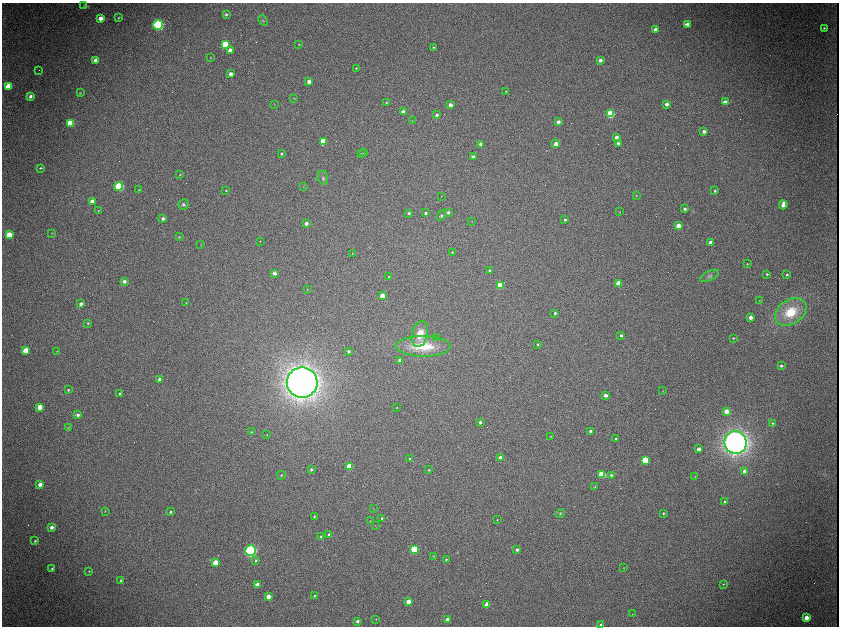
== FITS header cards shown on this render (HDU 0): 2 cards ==
NAXIS1  =                 1674 /fastest changing axis
NAXIS2  =                 1248 /next to fastest changing axis

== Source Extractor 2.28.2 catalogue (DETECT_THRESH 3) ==
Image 1674 x 1248 px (HDU 0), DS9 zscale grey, zoomed out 1/2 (1 PNG px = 2 x 2 image px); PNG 841 x 628 px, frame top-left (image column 2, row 1247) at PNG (2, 3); each listed source drawn as its Kron ellipse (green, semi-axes under 4 px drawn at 4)
Background 9630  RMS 79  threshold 238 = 3 sigma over >= 5 px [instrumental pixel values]
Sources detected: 212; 32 cannot appear on this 1/2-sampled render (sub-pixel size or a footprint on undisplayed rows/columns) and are neither listed nor drawn; the other 180 listed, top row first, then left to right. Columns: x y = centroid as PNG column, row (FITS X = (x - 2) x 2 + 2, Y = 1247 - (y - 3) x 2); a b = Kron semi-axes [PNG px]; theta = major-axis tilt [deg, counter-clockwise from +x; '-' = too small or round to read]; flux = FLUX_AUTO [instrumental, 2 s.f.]
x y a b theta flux
84 5 3 2 - 7.7e+03
226 14 3 3 - 2.4e+04
101 18 4 3 - 1.4e+05
118 18 3 2 - 1.3e+04
263 20 5 4 - 2.2e+04
687 24 4 3 - 7.0e+04
158 25 5 5 - 3.2e+06
824 28 3 3 - 1.7e+04
655 30 3 3 - 7.9e+04
225 44 4 3 - 1.0e+06
299 44 3 2 - 8.6e+03
433 47 3 2 - 1.5e+04
230 50 3 3 - 1.6e+05
210 58 3 2 - 8.7e+03
96 60 4 3 - 2.2e+05
600 60 3 3 - 7.4e+04
356 68 3 3 - 1.2e+04
39 70 2 1 - 2.8e+04
231 74 3 3 - 9.0e+04
309 82 3 3 - 1.2e+05
8 86 4 3 - 3.9e+05
506 91 2 2 - 8.2e+03
80 93 4 3 - 1.1e+04
30 96 3 3 - 4.2e+04
294 98 3 2 - 6.6e+03
725 102 3 3 - 1.2e+05
386 103 3 3 - 1.3e+04
274 104 2 2 - 6.5e+03
667 104 3 3 - 7.0e+04
450 105 3 3 - 1.2e+05
403 112 3 3 - 1.5e+05
610 114 4 4 - 1.5e+06
437 115 3 3 - 4.1e+04
412 120 3 2 - 5.8e+03
558 122 3 3 - 9.4e+04
71 123 4 3 - 7.2e+05
704 131 3 3 - 8.9e+04
616 137 3 3 - 8.0e+04
323 141 3 3 - 5.8e+05
481 144 3 3 - 8.9e+04
556 144 3 3 - 1.6e+05
618 144 3 3 - 6.9e+04
364 152 3 1 - 3.4e+04
282 153 3 3 - 2.4e+04
361 153 2 1 - 4.8e+03
473 157 3 3 - 1.1e+05
40 168 3 2 - 1.4e+04
180 175 3 2 - 1.0e+04
323 178 7 5 -76 3.9e+04
119 186 4 4 - 1.9e+06
303 187 3 2 - 5.4e+03
139 190 3 2 - 8.9e+03
226 190 3 2 - 1.2e+04
715 191 3 3 - 2.3e+04
441 196 3 2 - 4.7e+03
636 196 3 2 - 8.8e+03
92 201 3 3 - 1.7e+05
183 204 5 5 - 3.5e+04
783 205 5 3 - 1.1e+05
685 209 3 3 - 3.7e+04
98 210 3 2 - 6.9e+03
448 212 3 3 - 3.8e+04
620 212 2 2 - 6.8e+03
409 213 3 3 - 4.1e+04
425 213 2 2 - 3.1e+04
441 216 5 4 - 2.4e+04
163 218 3 3 - 6.4e+04
565 220 3 2 - 3.1e+04
472 222 3 2 - 4.9e+03
306 223 3 3 - 9.9e+04
678 226 3 3 - 2.3e+05
52 233 2 2 - 5.5e+03
9 235 4 3 - 5.3e+05
179 237 3 2 - 1.1e+04
260 241 3 2 - 7.2e+03
711 243 3 3 - 1.5e+05
201 245 2 2 - 6.0e+03
452 252 2 2 - 1.2e+04
352 253 2 2 - 5.4e+03
747 264 3 3 - 1.0e+04
489 270 2 2 - 2.0e+04
274 273 3 3 - 9.1e+04
767 274 3 3 - 2.1e+04
787 275 2 2 - 2.2e+04
709 276 10 4 28 4.2e+04
389 277 3 2 - 1.5e+04
124 281 3 3 - 7.8e+04
619 284 3 3 - 4.9e+05
500 285 3 3 - 8.5e+05
307 289 2 1 - 5.8e+03
382 296 3 3 - 3.5e+05
759 300 2 2 - 4.8e+03
186 303 3 2 - 6.2e+03
81 304 3 3 - 6.1e+04
791 312 17 12 34 5.7e+05
555 313 3 3 - 2.9e+04
750 317 3 3 - 1.0e+05
88 323 3 3 - 1.6e+04
420 334 13 8 77 2.7e+05
621 335 3 2 - 2.9e+04
436 337 4 2 - 1.0e+04
733 338 3 2 - 1.4e+04
538 344 3 3 - 1.6e+04
423 346 27 10 -1 7.0e+05
26 350 4 3 - 4.8e+05
57 351 3 2 - 6.9e+03
348 351 3 3 - 4.5e+04
400 360 3 3 - 7.3e+04
781 366 3 3 - 3.3e+04
160 380 3 3 - 1.6e+05
302 382 15 15 - 2.1e+07
68 390 3 3 - 1.7e+04
663 391 3 2 - 5.2e+03
120 393 3 2 - 1.9e+04
605 395 3 3 - 9.5e+04
40 407 3 3 - 2.5e+05
397 408 2 2 - 7.5e+03
726 411 3 3 - 1.7e+05
78 415 3 3 - 5.4e+04
480 422 3 3 - 3.8e+04
772 423 3 3 - 1.4e+04
69 428 3 2 - 8.1e+03
591 431 3 3 - 8.2e+04
251 432 3 3 - 1.1e+04
267 435 3 2 - 8.2e+03
551 436 3 2 - 9.9e+03
616 438 3 2 - 2.3e+04
736 443 11 11 - 1.4e+07
699 449 3 3 - 1.1e+05
500 458 3 3 - 7.1e+04
410 459 3 3 - 2.8e+04
645 460 3 3 - 1.1e+06
349 466 3 3 - 7.5e+05
311 469 3 2 - 3.8e+04
429 470 2 2 - 1.2e+04
745 471 3 3 - 1.3e+05
602 474 3 3 - 9.4e+05
281 475 4 3 - 1.3e+04
611 475 3 3 - 3.3e+04
695 476 2 2 - 4.4e+03
40 484 3 3 - 8.8e+04
595 487 3 3 - 9.5e+03
725 502 3 3 - 1.8e+04
373 508 2 2 - 5.8e+03
105 511 3 2 - 8.0e+03
170 512 3 2 - 2.3e+04
663 513 3 3 - 1.9e+04
560 514 5 4 - 2.2e+04
314 516 3 2 - 1.3e+04
382 518 3 3 - 2.7e+04
497 520 3 2 - 8.8e+03
370 521 3 2 - 6.3e+03
375 525 3 2 - 6.2e+03
51 527 4 3 - 7.8e+04
329 534 3 3 - 3.3e+04
321 536 3 3 - 2.6e+04
35 541 3 2 - 1.6e+04
517 549 3 3 - 5.3e+04
414 550 4 3 - 1.2e+06
251 551 5 5 - 3.6e+06
434 556 3 3 - 8.2e+03
446 560 3 2 - 1.6e+04
256 561 4 3 - 2.6e+04
215 562 3 3 - 3.6e+05
624 568 3 2 - 8.0e+03
52 569 3 3 - 1.6e+04
89 571 3 3 - 1.1e+04
121 580 3 3 - 2.5e+04
723 584 3 2 - 1.2e+04
257 585 4 3 - 2.2e+05
268 596 3 3 - 1.5e+05
314 596 3 2 - 1.5e+04
408 601 3 3 - 2.4e+05
487 604 3 3 - 2.6e+05
632 614 2 1 - 8.9e+03
806 618 3 3 - 1.5e+05
376 619 2 2 - 6.5e+03
447 619 3 3 - 8.7e+04
357 621 3 3 - 4.8e+04
601 625 3 3 - 4.1e+04
At the frame edge (FLAGS 8, measured only in part): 1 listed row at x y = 601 625
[32 sub-pixel or undisplayed-footprint detections neither listed nor drawn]